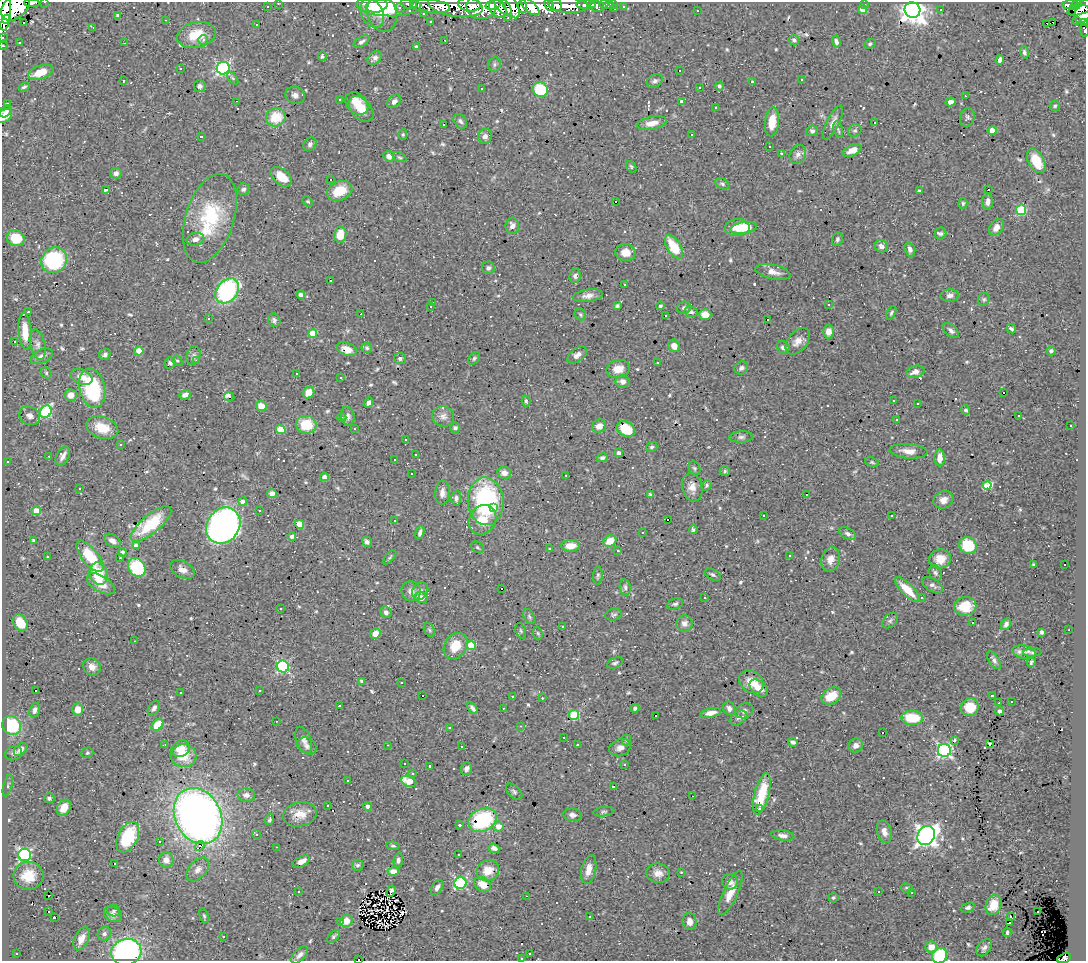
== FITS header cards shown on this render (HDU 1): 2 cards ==
NAXIS1  =                 1084
NAXIS2  =                  959

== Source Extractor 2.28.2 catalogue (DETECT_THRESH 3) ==
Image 1084 x 959 px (HDU 1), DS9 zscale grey, 1 PNG px = 1 image px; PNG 1088 x 963 px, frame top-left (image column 1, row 959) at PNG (2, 2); each listed source drawn as its Kron ellipse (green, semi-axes under 4 px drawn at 4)
Background 0.636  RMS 0.029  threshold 0.088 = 3 sigma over >= 5 px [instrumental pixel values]
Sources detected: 743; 3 with non-positive FLUX_AUTO (blend fragments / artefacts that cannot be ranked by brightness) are neither listed nor drawn; of the other 740, the 500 brightest by FLUX_AUTO listed and drawn (240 fainter detections omitted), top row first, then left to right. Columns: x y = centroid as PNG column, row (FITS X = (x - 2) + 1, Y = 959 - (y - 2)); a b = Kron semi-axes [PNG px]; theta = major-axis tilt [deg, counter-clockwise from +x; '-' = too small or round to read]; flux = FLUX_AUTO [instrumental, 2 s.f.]
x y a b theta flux
45 2 3 2 - 2.9
32 3 7 4 1 27
278 3 3 3 - 3.4
407 4 6 3 -32 23
604 4 4 2 - 4.2
614 4 3 2 - 3.1
864 4 3 3 - 3
388 5 32 11 -2 65
414 5 3 2 - 3
455 5 27 11 -9 370
469 5 11 6 -5 330
493 5 8 4 16 230
549 5 6 4 -61 120
557 5 6 5 - 150
569 5 20 7 -4 160
586 5 10 4 -1 32
609 5 4 3 - 17
1070 5 8 4 4 120
1076 5 6 4 34 92
267 6 3 2 - 4.7
376 6 11 6 10 25
430 6 20 7 -5 100
503 6 11 6 -50 160
522 6 7 4 -83 100
530 6 12 5 -43 360
597 6 7 5 -15 39
15 7 16 11 43 1100
481 7 15 12 -10 420
511 7 13 6 -60 260
623 7 3 3 - 2.9
400 8 4 4 - 3.8
615 8 3 2 - 3.5
1082 8 15 6 21 170
498 9 10 7 -47 210
863 9 4 4 - 28
4 10 21 6 89 760
912 10 8 7 - 1900
941 10 3 2 - 11
697 11 3 3 - 8.6
372 13 15 10 -63 21
382 13 18 14 -73 31
423 14 3 3 - 4.1
1082 14 9 7 62 310
118 15 4 3 - 5.8
508 18 3 2 - 11
6 19 4 4 - 130
166 20 3 2 - 6.5
1076 20 3 2 - 15
431 21 3 2 - 3.6
1053 22 3 2 - 60
24 23 3 3 - 12
1047 23 4 3 - 150
1085 23 3 2 - 18
257 25 3 3 - 10
93 27 3 3 - 3.9
1084 30 6 2 -80 6.4
196 35 20 12 12 49
2 37 3 2 - 3.7
203 40 5 5 - 4.6
445 40 3 2 - 14
794 40 5 5 - 4.2
19 42 3 3 - 8
361 42 9 4 33 6.3
836 42 6 4 -76 6.6
124 43 3 2 - 3.6
870 44 5 4 - 3.9
3 46 3 3 - 3
416 47 4 3 - 4.6
1024 52 6 4 -73 4.6
322 56 5 3 - 3.4
375 58 8 6 38 6.9
1000 60 5 3 - 7.6
494 64 7 6 - 4.3
223 68 6 6 - 370
181 69 3 3 - 8.1
680 71 3 3 - 6.3
41 72 13 6 19 39
233 78 7 4 -51 2.9
801 80 3 2 - 4.4
123 81 3 3 - 99
655 81 8 6 30 6.5
753 82 4 3 - 3.5
200 86 6 6 - 6.4
719 86 4 4 - 5.4
24 87 5 3 - 3.7
700 87 3 3 - 6
482 89 3 3 - 4.3
540 90 8 7 - 96
295 95 10 8 -17 10
965 96 3 3 - 3.6
340 100 3 3 - 4.7
236 101 3 2 - 6.8
394 101 8 5 44 6.7
682 102 4 4 - 7.6
950 102 5 4 - 11
7 103 3 2 - 6.1
357 104 13 9 -44 36
1055 106 5 5 - 3.1
715 107 3 3 - 4.5
361 109 15 10 -48 26
6 111 7 5 43 6.8
4 116 8 6 38 21
276 117 10 9 - 47
967 117 9 7 73 4.9
460 121 8 5 -51 5.2
772 122 14 7 83 35
833 122 18 6 64 13
874 122 3 3 - 59
652 123 15 6 12 19
443 124 3 2 - 3.1
838 130 8 4 -76 3.9
855 130 7 5 33 4.5
812 131 6 5 - 5.1
992 131 4 4 - 31
403 134 5 4 - 2.9
692 135 3 3 - 6.3
201 136 3 3 - 5.8
485 136 8 7 - 9.3
310 144 7 6 - 5.8
769 146 3 2 - 4.7
852 150 10 5 24 19
781 153 3 3 - 3.8
798 154 10 7 59 9.2
389 156 5 5 - 11
400 157 7 4 -26 3
1036 161 13 8 -62 51
631 167 6 4 -54 3.3
116 173 6 5 - 7.5
281 177 12 7 -39 38
330 180 3 3 - 7
722 184 7 5 -26 4
243 189 6 5 - 5.9
988 189 3 3 - 78
105 190 4 3 - 6.3
339 191 13 9 23 45
919 191 4 3 - 5.4
308 201 6 4 -46 2.9
615 202 3 3 - 750
988 202 8 5 86 8.5
963 203 5 4 - 3.2
1021 210 5 5 - 120
210 218 46 24 72 140
512 226 8 6 -89 9.9
996 227 9 6 57 15
737 228 12 8 4 50
744 228 13 5 8 46
340 234 8 6 80 39
940 234 6 5 - 4.4
16 238 9 8 - 48
195 239 9 6 12 11
837 239 7 5 74 4.7
881 246 7 6 - 9.1
674 247 13 6 -57 61
910 249 7 5 -71 9
625 253 10 8 -5 25
54 260 13 12 - 190
488 268 6 6 - 4.7
773 272 18 7 -13 15
575 276 7 5 83 5.4
330 280 3 3 - 70
624 284 3 3 - 4.5
227 291 14 10 50 270
301 295 4 4 - 6.3
950 295 9 6 2 8.7
588 296 15 6 8 12
984 299 6 6 - 4
432 303 3 3 - 35
829 304 3 3 - 7.3
617 306 4 3 - 3.3
660 306 4 4 - 3.7
431 307 3 2 - 4.6
684 308 7 6 - 4.9
28 312 3 3 - 4
691 312 6 5 - 7.2
891 313 7 4 61 3.6
361 314 2 2 - 3.4
580 314 6 5 - 3.3
705 314 6 5 - 25
665 316 3 3 - 39
208 319 3 3 - 99
274 320 7 6 - 5.6
767 320 3 3 - 25
1011 329 5 3 - 4.6
25 331 18 6 -86 35
951 331 10 5 -40 6.7
828 332 6 5 - 17
313 333 4 4 - 46
798 341 15 9 50 18
14 342 3 3 - 41
38 345 15 7 -77 11
674 346 6 5 - 15
783 347 7 5 -44 8.5
367 348 5 4 - 4
347 349 10 6 -21 18
139 351 4 4 - 36
1051 351 4 4 - 5.7
105 354 6 5 - 5.5
577 355 11 6 37 9.7
42 356 12 6 25 9.8
194 356 9 7 74 5.7
474 358 7 5 51 3.7
400 359 6 5 - 4.4
196 360 4 3 - 4.3
177 361 5 4 - 2.9
170 363 6 5 - 7.5
658 363 3 2 - 3.7
741 368 7 6 - 5.6
618 369 12 9 13 24
915 372 9 6 14 13
46 373 6 5 - 3.4
296 373 3 3 - 47
82 377 11 7 -22 21
341 378 3 3 - 3.1
622 381 7 6 - 8.9
92 388 20 12 -77 170
309 393 6 5 - 22
1003 393 3 3 - 18
71 395 6 6 - 18
185 395 6 4 22 8.6
229 397 5 3 - 34
526 401 5 3 - 3.1
893 401 3 3 - 11
368 403 5 4 - 6
918 403 3 3 - 21
261 406 5 5 - 23
966 410 5 4 - 4.8
46 412 6 5 - 200
1019 415 3 3 - 3.8
30 416 11 9 -27 11
348 416 9 6 -78 7.5
443 416 11 10 - 11
342 417 5 4 - 3.1
896 419 3 3 - 8.2
306 425 10 9 - 55
599 426 7 6 - 14
1071 426 3 3 - 62
102 428 16 10 -18 41
455 428 5 5 - 4.5
281 429 5 4 - 48
354 429 3 3 - 29
626 429 9 7 -26 56
741 437 12 5 3 5.9
405 439 3 2 - 6.3
121 444 3 3 - 5.6
652 447 6 5 - 3.7
909 451 19 7 -5 20
619 453 4 4 - 8.1
416 455 3 3 - 3.3
49 456 3 2 - 5.6
63 456 10 6 64 11
602 458 5 4 - 5
940 458 8 5 -90 19
394 459 3 3 - 43
8 461 3 3 - 13
872 462 7 4 -22 3.3
694 468 7 5 -65 3.9
725 471 5 4 - 3.2
504 473 7 6 - 11
411 474 3 3 - 11
566 475 3 2 - 23
324 477 4 4 - 8.5
707 485 5 4 - 3.5
987 485 4 3 - 170
692 487 14 10 -76 17
80 488 3 3 - 4.7
442 493 12 7 86 13
272 494 5 4 - 7.4
806 494 3 2 - 4.8
650 495 4 3 - 3.2
456 498 7 5 87 5.9
943 500 10 8 27 14
486 501 24 18 -85 290
243 502 4 4 - 7.2
493 508 3 3 - 9.7
259 510 3 2 - 3
36 511 5 4 - 24
764 516 3 3 - 20
891 516 3 2 - 3.1
482 520 15 13 58 41
668 520 3 3 - 20
394 521 3 3 - 3.5
151 524 25 9 40 58
300 524 4 4 - 48
223 526 19 16 53 910
693 530 4 3 - 4.3
420 533 6 4 69 5.9
642 533 3 3 - 3.5
848 534 9 5 -31 5.7
292 537 4 4 - 7.1
33 540 3 3 - 3.6
112 541 9 6 -30 9.2
610 541 7 5 34 29
367 542 5 4 - 6.2
968 545 9 8 - 64
136 546 4 4 - 10
570 546 9 6 4 25
477 547 7 5 -39 3.9
549 549 3 3 - 3
618 551 3 3 - 4.7
122 552 4 4 - 4.1
790 555 3 3 - 6.2
48 556 3 3 - 4.2
90 556 19 8 -51 83
120 557 3 2 - 3
390 557 9 4 51 3.3
940 559 11 9 11 26
831 560 12 9 73 16
1065 564 3 3 - 110
1034 565 3 3 - 3.6
137 567 10 8 -53 89
182 569 13 8 -29 12
935 573 8 6 -65 5.1
99 574 11 9 -73 66
598 575 9 4 86 4.1
713 575 8 5 -27 4.6
101 584 15 8 -30 24
932 585 11 6 -33 7.8
625 587 8 5 -83 5.3
502 589 3 3 - 37
907 590 17 6 -44 42
411 591 10 9 - 12
420 591 9 7 60 9.1
421 598 6 5 - 18
705 598 3 3 - 4.3
922 598 3 3 - 22
675 604 8 5 21 4.7
965 606 11 9 8 43
280 608 3 3 - 4
386 612 6 5 - 6.4
614 615 8 6 8 4.5
529 616 8 5 -63 4.2
890 621 9 6 45 4.7
20 623 9 6 -60 44
684 623 8 8 - 10
973 623 3 3 - 320
1006 624 6 4 61 6.7
562 626 3 3 - 5.4
429 630 7 5 -60 3.9
1069 630 3 2 - 9.2
521 631 8 5 -70 3.3
1042 632 4 3 - 6.2
538 633 6 4 -67 2.9
375 634 5 4 - 21
134 641 3 2 - 5.3
471 645 4 4 - 64
456 646 14 11 58 41
1024 652 12 6 -11 11
1032 652 9 4 4 3.6
994 660 10 5 -59 6.6
1031 662 4 3 - 3.1
615 663 8 5 25 4.2
92 667 9 8 - 13
283 667 6 6 - 220
361 681 4 4 - 4.1
751 682 13 10 -34 24
401 683 3 3 - 3.8
759 688 10 7 -39 23
259 690 3 3 - 3
36 691 3 3 - 20
181 693 3 3 - 26
993 695 3 3 - 120
422 696 3 3 - 400
513 696 3 3 - 12
831 696 10 7 32 43
542 698 3 3 - 3.9
1011 702 3 2 - 5.2
999 703 3 2 - 3.4
339 706 3 2 - 3.3
970 707 9 8 - 51
154 708 8 5 57 6.9
473 708 7 3 -54 6.6
503 708 3 2 - 3.4
635 708 4 3 - 4.9
729 708 7 5 -61 9
78 709 6 5 - 19
35 710 7 5 72 7.3
744 711 9 7 22 8
1000 711 4 3 - 9.4
711 713 10 4 12 14
574 715 5 5 - 120
655 715 3 3 - 420
739 718 9 6 33 6.6
912 718 10 7 -5 73
276 721 3 2 - 3.1
12 725 10 9 - 110
157 725 7 5 44 53
521 726 3 2 - 5.7
449 728 3 3 - 15
883 733 3 3 - 42
564 737 3 2 - 3.2
304 740 14 7 -70 9.9
626 740 5 5 - 2.9
954 740 3 3 - 17
793 742 5 3 - 5.5
990 744 4 4 - 3
165 745 3 2 - 3.3
387 745 3 2 - 5.8
577 745 3 3 - 19
856 745 7 6 - 13
307 746 10 8 -33 8.5
462 746 3 3 - 79
620 748 11 8 23 11
21 749 8 5 42 12
181 749 9 8 - 31
944 750 6 6 - 430
14 753 9 6 21 6.4
87 753 6 5 - 3
183 756 13 11 -5 44
404 764 3 2 - 3.2
624 764 3 2 - 3
429 766 3 3 - 5
466 769 6 5 - 9.5
413 774 3 3 - 4
348 781 3 3 - 51
409 781 8 5 -23 35
8 785 11 4 75 4.5
614 786 3 3 - 46
514 792 10 6 -44 5
762 794 21 7 75 52
246 795 9 6 -2 10
692 796 3 2 - 3.1
49 798 5 5 - 6.3
328 806 3 3 - 3.8
368 806 4 4 - 9.4
64 808 8 6 60 23
759 809 3 3 - 19
604 812 10 4 8 4.6
300 814 17 12 11 30
573 815 9 6 -7 8.9
198 816 29 22 -62 1400
270 819 5 4 - 4
482 820 15 11 27 170
460 825 3 3 - 13
498 826 5 5 - 19
884 832 11 7 -74 12
256 835 3 3 - 88
783 835 12 5 -7 8.7
926 835 10 8 55 1200
128 837 16 10 63 95
159 842 3 2 - 9.2
200 846 5 3 - 130
393 846 7 4 -8 3.5
276 847 3 2 - 10
494 848 6 4 -22 7.4
458 854 3 3 - 8.9
25 855 6 6 - 330
166 860 7 7 - 16
398 860 7 5 86 6.4
301 861 9 5 27 16
114 863 3 3 - 1700
358 865 6 5 - 4.4
198 869 14 8 48 14
589 869 14 7 78 19
488 870 11 10 - 29
393 871 5 4 - 12
681 872 3 3 - 8.4
658 873 12 9 -8 16
28 876 15 14 - 39
730 882 8 8 - 11
460 883 6 5 - 230
483 884 9 7 -39 28
437 887 8 5 57 6.4
907 888 6 4 -15 3
298 891 3 3 - 6.1
391 891 6 4 62 8.1
878 892 3 3 - 3.5
730 893 24 7 65 31
912 893 3 3 - 4.7
49 896 3 2 - 13
526 896 3 2 - 110
833 897 5 5 - 3.2
993 905 10 7 69 27
968 907 7 4 21 5.3
113 911 7 5 -21 3.2
49 912 3 2 - 2.9
1038 912 3 3 - 120
113 914 9 7 -29 8.8
204 916 7 4 -73 3.1
590 916 3 3 - 6.3
1010 916 3 2 - 5.5
54 917 3 3 - 130
346 921 6 6 - 21
689 921 8 7 - 12
340 922 3 2 - 7.3
1009 923 3 2 - 5.7
1007 932 4 3 - 3.7
104 934 7 6 - 5.7
334 936 8 4 48 3.4
223 937 3 3 - 8.2
81 939 12 7 65 16
931 947 6 5 - 20
984 948 10 6 51 8.5
126 952 15 13 14 370
17 953 3 3 - 4.7
530 954 3 3 - 10
300 955 10 5 46 8.6
940 956 8 7 - 110
522 958 3 3 - 7.9
1064 958 7 4 22 46
359 959 3 2 - 30
At the frame edge (FLAGS 8, measured only in part): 18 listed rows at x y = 45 2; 32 3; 278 3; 407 4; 388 5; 15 7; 1082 8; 4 10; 1082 14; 1085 23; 1084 30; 2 37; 3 46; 4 116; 940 956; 522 958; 1064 958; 359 959
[240 fainter detections neither listed nor drawn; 3 non-positive-flux detections neither listed nor drawn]